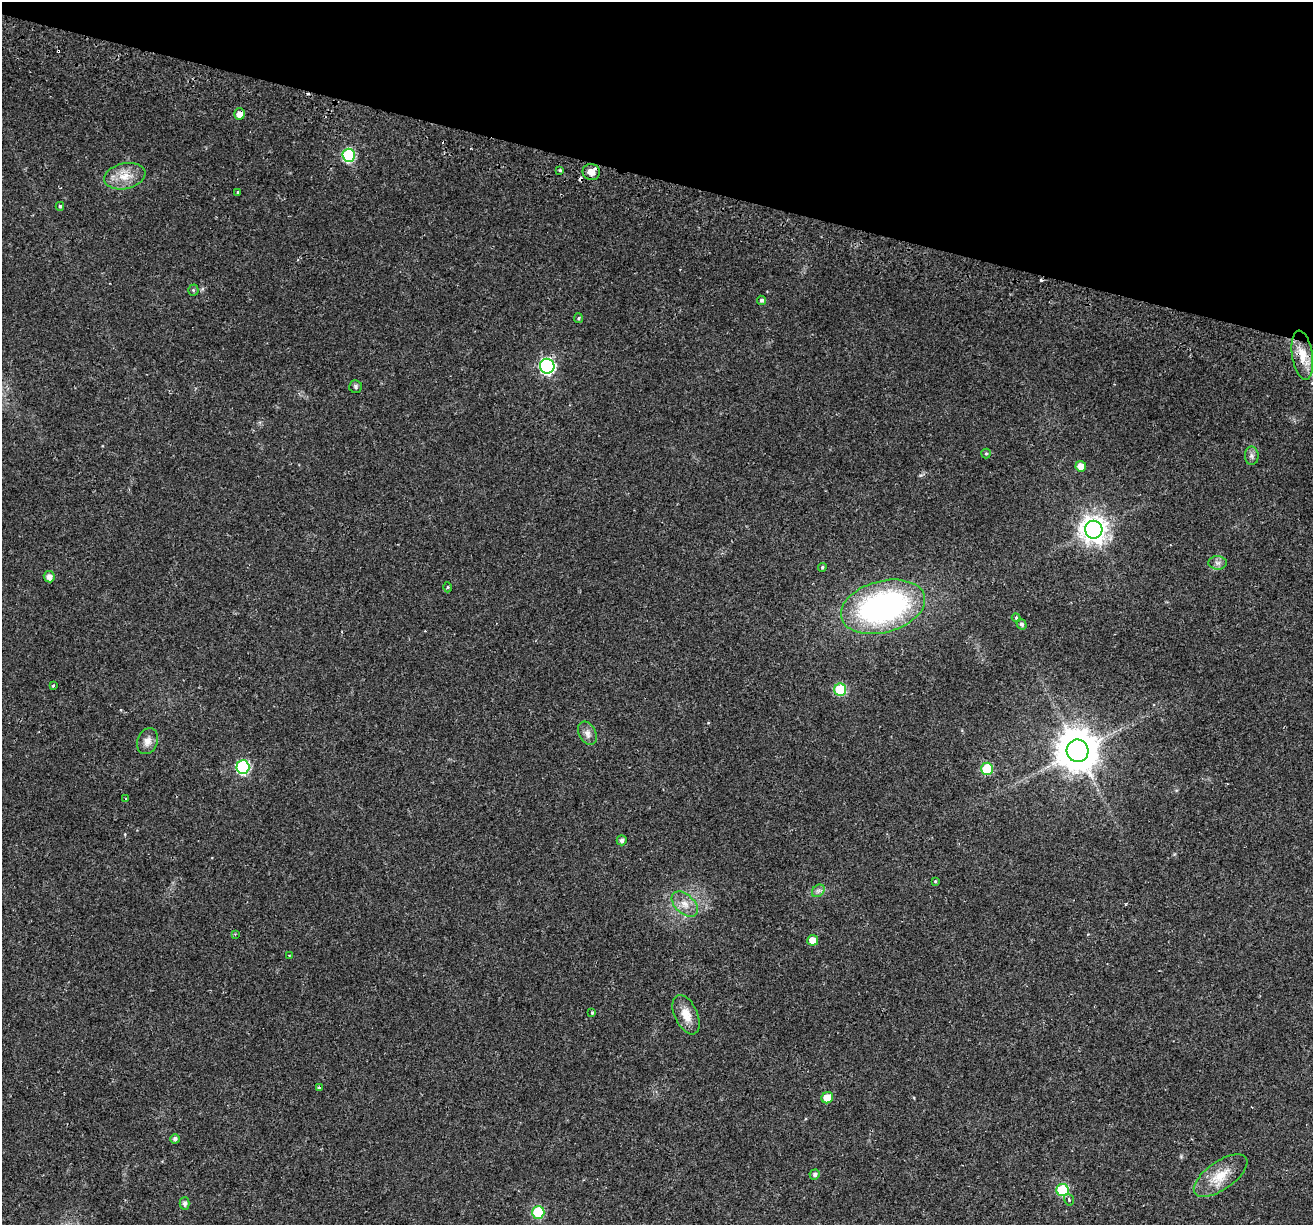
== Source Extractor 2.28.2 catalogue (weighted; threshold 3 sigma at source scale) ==
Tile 2 of 4 x 4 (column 2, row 1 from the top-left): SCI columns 1388-2698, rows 4025-5247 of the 5386 x 5541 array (HDU 1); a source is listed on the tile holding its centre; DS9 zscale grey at full resolution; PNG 1315 x 1227 px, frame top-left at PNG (2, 2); each listed source drawn as its Kron ellipse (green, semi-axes under 4 px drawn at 4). Shown black and unused: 15% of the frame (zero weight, under 2 of 3 exposures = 5% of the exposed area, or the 3 px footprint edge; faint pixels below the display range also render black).
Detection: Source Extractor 2.28.2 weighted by HDU 2 'WHT'; one run over the whole footprint, this tile lists its part. Background 0.021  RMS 0.003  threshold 0.0135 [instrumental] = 3 sigma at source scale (4.5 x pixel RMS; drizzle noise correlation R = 1.50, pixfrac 1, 0.0396/0.0396 arcsec/px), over >= 5 px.
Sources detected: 58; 8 cosmic-ray / hot-pixel residue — neither listed nor drawn; the other 50 listed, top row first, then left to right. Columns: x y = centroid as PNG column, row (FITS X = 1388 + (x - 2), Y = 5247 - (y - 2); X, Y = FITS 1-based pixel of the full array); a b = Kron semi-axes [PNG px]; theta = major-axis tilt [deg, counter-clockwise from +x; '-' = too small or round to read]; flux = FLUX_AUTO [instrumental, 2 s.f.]
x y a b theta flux
240 114 5 5 - 2.8
349 155 6 6 - 33
560 170 3 3 - 0.77
591 172 9 8 - 2.3
125 176 21 12 12 5
237 192 4 3 - 1.2
60 206 4 3 - 0.45
193 290 5 5 - 0.4
762 300 5 4 - 0.7
578 318 5 4 - 0.39
1302 355 25 10 -81 5.3
547 366 7 7 - 62
355 387 6 6 - 0.66
986 454 5 4 - 0.41
1252 456 9 7 -89 0.97
1081 466 5 5 - 3.3
1094 530 9 8 - 300
1217 563 9 6 -1 1.1
822 567 4 3 - 0.39
49 577 5 5 - 1.9
447 587 5 3 - 0.32
883 607 43 25 15 74
1016 618 4 4 - 0.37
1022 624 5 4 - 0.71
53 686 3 3 - 0.32
840 690 6 6 - 17
587 733 12 8 -60 1.6
147 741 13 10 67 2.2
1077 751 11 11 - 900
243 767 7 6 - 38
987 769 6 6 - 14
125 799 3 3 - 0.37
622 840 5 5 - 0.87
935 881 4 4 - 0.25
818 891 7 5 44 0.85
685 904 15 9 -43 3
235 934 3 3 - 0.28
813 940 5 5 - 3.1
289 955 3 2 - 0.22
592 1013 4 3 - 0.49
686 1015 21 11 -65 4.3
319 1088 4 3 - 0.66
827 1098 6 5 - 4
175 1139 4 4 - 0.89
815 1174 5 5 - 0.77
1221 1176 31 14 35 6.9
1063 1190 6 6 - 22
1069 1200 6 4 -73 0.63
185 1203 6 5 - 0.91
538 1212 6 6 - 21
Overlapping masked pixels (flux is a lower limit): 1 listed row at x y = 240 114